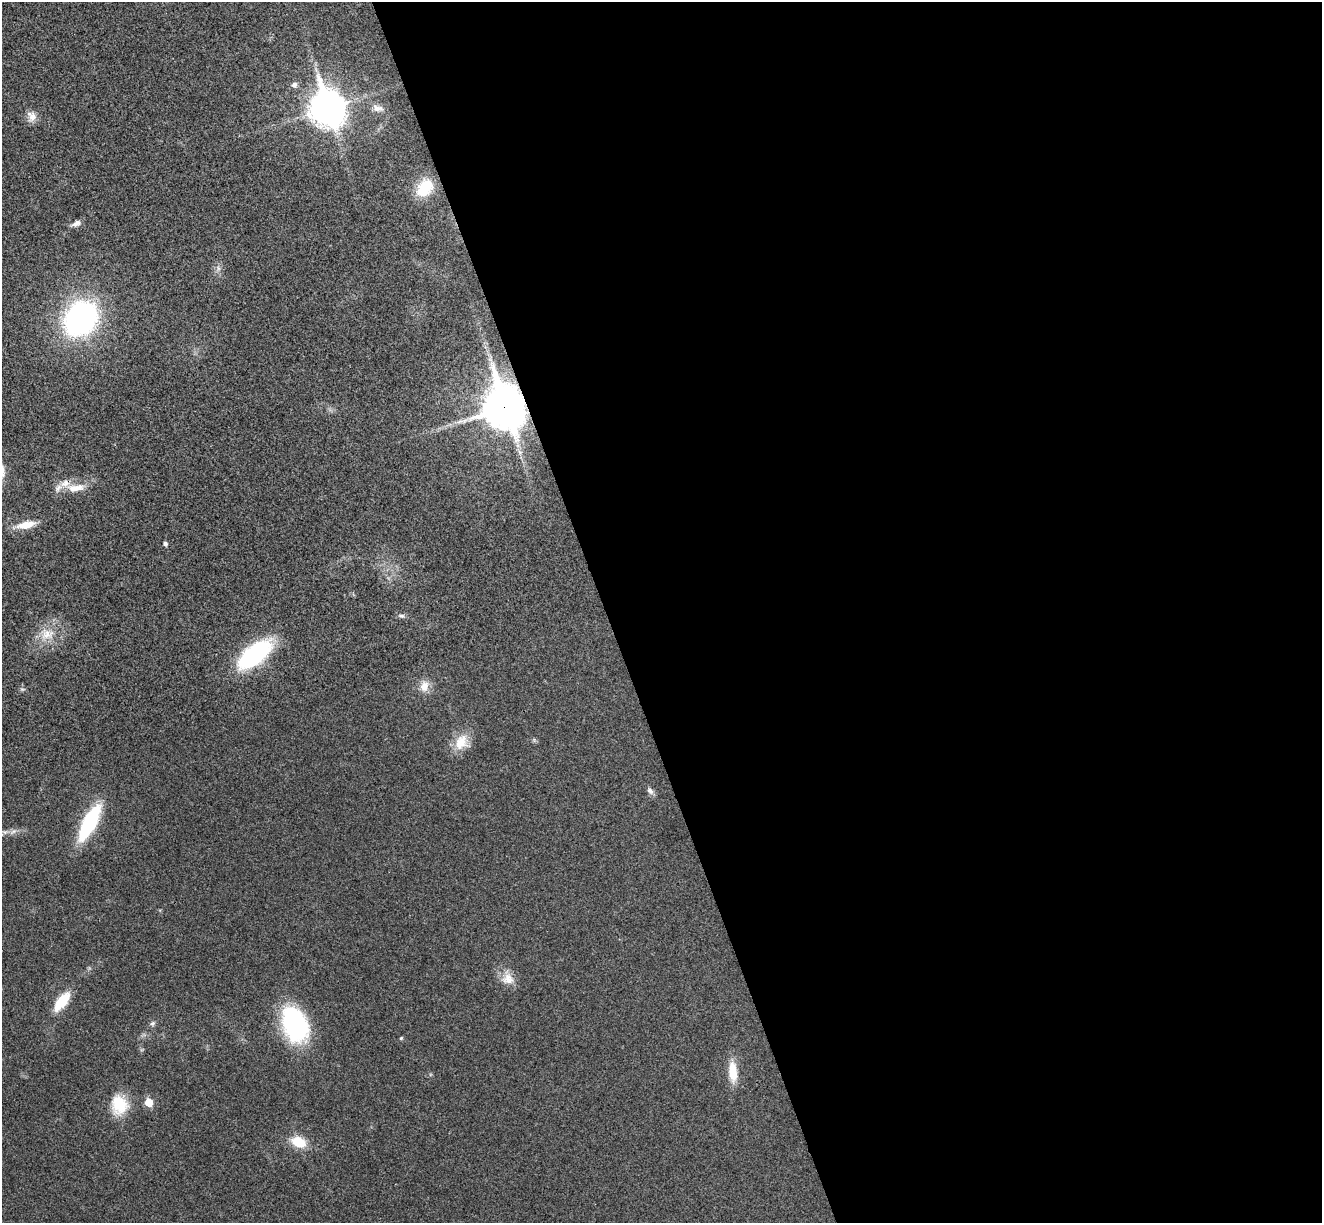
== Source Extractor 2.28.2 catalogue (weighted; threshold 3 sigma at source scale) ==
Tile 8 of 4 x 4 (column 4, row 2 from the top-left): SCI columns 4017-5336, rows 2613-3833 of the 5394 x 5345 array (HDU 1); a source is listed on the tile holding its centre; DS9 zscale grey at full resolution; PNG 1324 x 1225 px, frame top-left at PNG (2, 2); no overlay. Shown black and unused: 54% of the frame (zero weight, under 3 of 4 exposures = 6% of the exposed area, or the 3 px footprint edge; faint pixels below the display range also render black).
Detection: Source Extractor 2.28.2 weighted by HDU 2 'WHT'; one run over the whole footprint, this tile lists its part. Background 0.0349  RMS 0.0066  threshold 0.0298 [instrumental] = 3 sigma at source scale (4.5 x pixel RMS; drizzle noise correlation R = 1.50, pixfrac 1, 0.05/0.05 arcsec/px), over >= 5 px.
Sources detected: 32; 2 inside a brighter listed object's ellipse — not listed separately; the other 30 listed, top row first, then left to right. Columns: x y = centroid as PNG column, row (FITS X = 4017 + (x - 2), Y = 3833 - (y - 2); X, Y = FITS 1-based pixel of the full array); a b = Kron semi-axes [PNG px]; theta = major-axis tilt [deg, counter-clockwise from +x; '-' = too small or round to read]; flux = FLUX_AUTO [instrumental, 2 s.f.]
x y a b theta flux
294 84 7 6 - 2.6
328 108 14 11 -70 1200
378 108 17 9 -17 4.9
32 116 14 11 -61 5.5
425 188 21 15 54 19
76 223 14 6 23 3.3
218 268 8 5 -46 1.8
80 318 27 21 53 190
505 407 18 14 -71 1800
75 488 27 10 7 11
26 525 21 8 11 11
165 543 5 4 - 2
401 616 10 5 -11 1.8
47 634 22 16 -4 14
254 654 45 20 38 62
424 686 14 10 71 7.4
22 689 7 5 -10 1.2
461 742 23 16 62 13
650 791 11 7 -52 2.6
89 823 34 11 62 65
13 831 10 5 39 2.1
508 979 17 16 - 8.4
62 1002 27 11 53 17
153 1023 7 6 - 1.7
295 1025 35 23 -69 94
401 1038 4 4 - 0.84
733 1072 25 10 -86 14
149 1102 5 5 - 16
119 1105 24 20 -80 21
299 1142 14 10 -23 17
Overlapping masked pixels (flux is a lower limit): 1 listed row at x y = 505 407